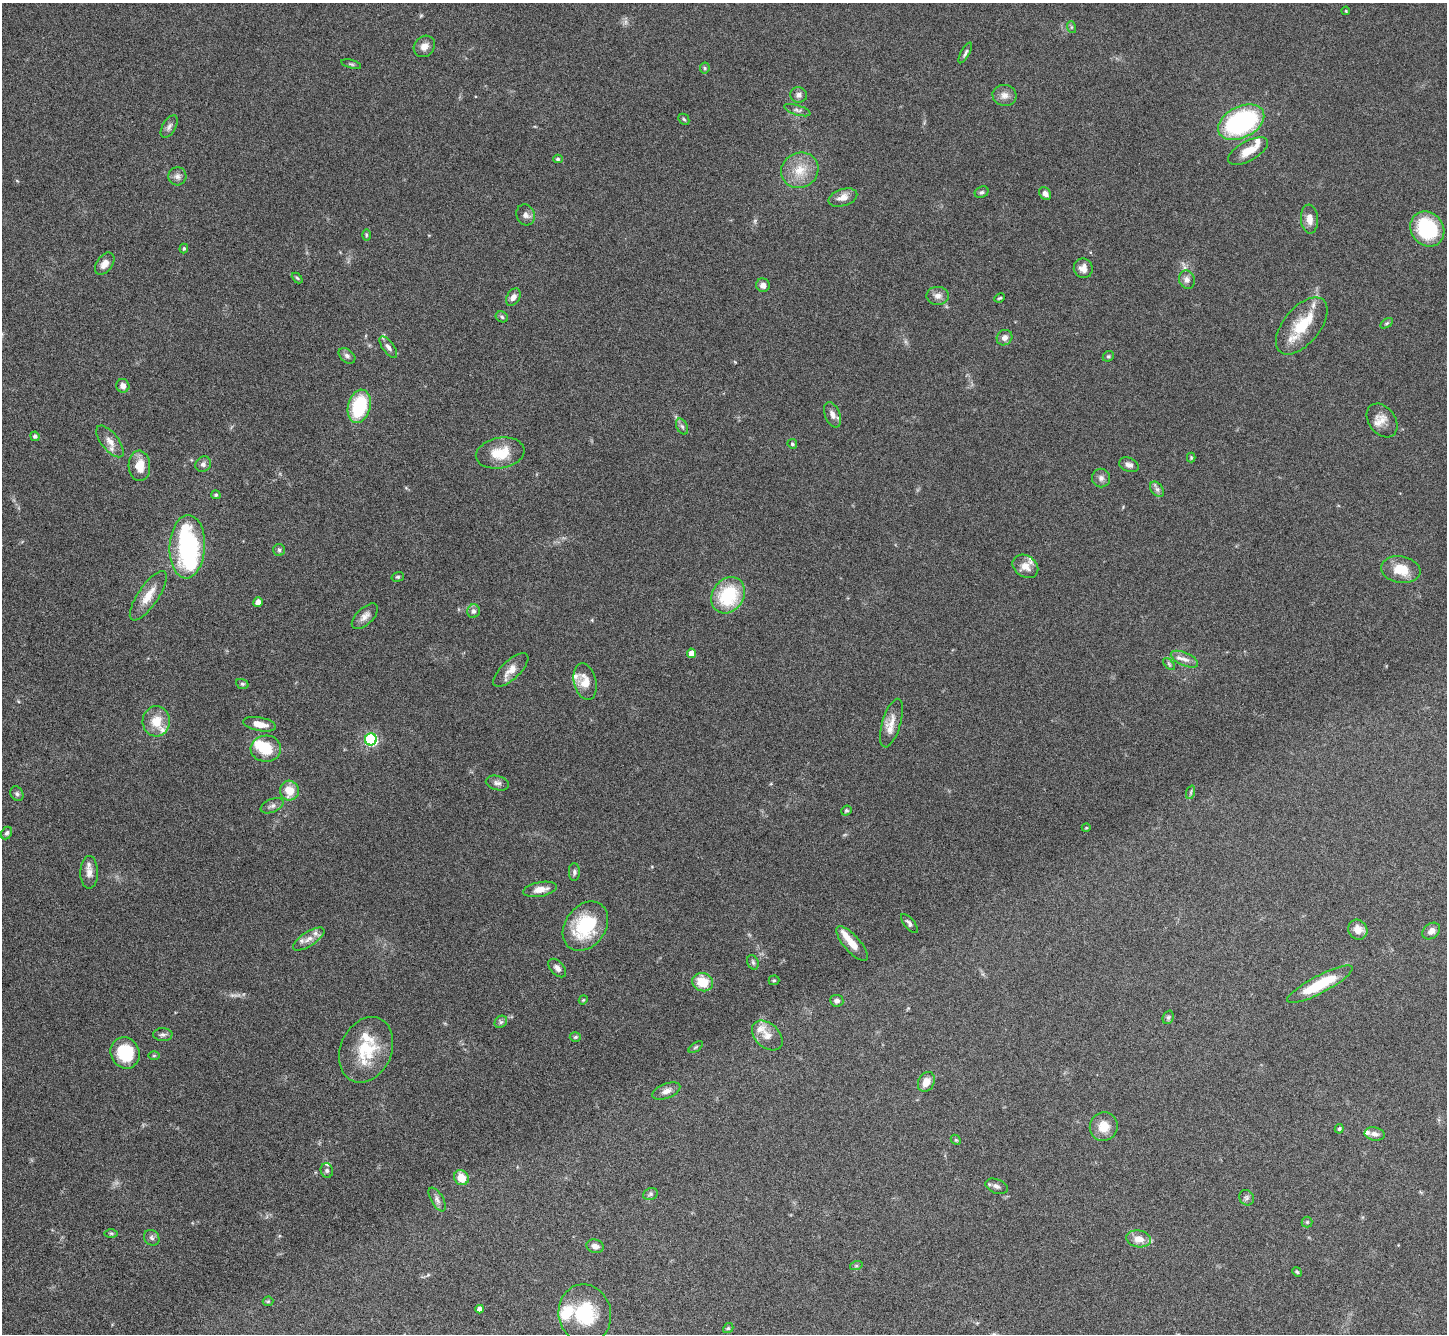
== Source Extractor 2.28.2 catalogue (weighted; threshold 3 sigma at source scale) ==
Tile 7 of 4 x 4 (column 3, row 2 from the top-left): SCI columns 2905-4349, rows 2966-4297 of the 5805 x 5795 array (HDU 1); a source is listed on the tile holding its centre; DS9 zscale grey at full resolution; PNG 1449 x 1336 px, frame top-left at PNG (2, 3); each listed source drawn as its Kron ellipse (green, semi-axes under 4 px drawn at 4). Nothing masked; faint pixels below the display range render black.
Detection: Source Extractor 2.28.2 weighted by HDU 2 'WHT'; one run over the whole footprint, this tile lists its part. Background 0.0645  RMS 0.003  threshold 0.0124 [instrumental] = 3 sigma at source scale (4.09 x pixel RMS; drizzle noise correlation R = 1.36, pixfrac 0.8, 0.05/0.05 arcsec/px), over >= 5 px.
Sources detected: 148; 2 too faint to see at this stretch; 2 inside a brighter object's white glare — neither listed nor drawn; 12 inside a brighter listed object's ellipse — not listed separately; the other 132 listed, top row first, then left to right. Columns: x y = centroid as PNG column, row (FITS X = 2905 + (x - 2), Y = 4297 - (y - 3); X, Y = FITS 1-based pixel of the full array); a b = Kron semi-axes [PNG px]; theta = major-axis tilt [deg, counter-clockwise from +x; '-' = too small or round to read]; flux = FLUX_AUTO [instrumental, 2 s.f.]
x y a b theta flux
1346 11 4 3 - 0.23
1071 27 6 4 -72 0.36
424 46 11 9 45 1.8
965 53 11 4 60 0.72
351 64 10 3 -15 0.47
705 68 5 5 - 0.39
799 95 8 7 - 1.2
1004 95 12 10 -14 1.8
797 110 13 5 -17 0.85
684 119 6 4 -45 0.37
1241 122 25 15 26 42
169 126 12 6 59 1.1
1248 151 22 9 29 4.3
558 159 5 4 - 0.41
800 170 19 17 28 6
177 176 9 9 - 1.2
982 192 7 5 26 0.61
1045 194 7 5 -52 1.3
843 198 15 8 17 2.3
526 215 11 9 -65 1.3
1309 219 14 8 -86 2.4
1427 229 18 16 -53 20
366 235 6 4 -90 0.36
184 248 5 4 - 0.32
105 264 13 7 54 2.2
1083 268 10 9 - 2
297 278 6 4 -44 0.37
1187 280 9 8 - 1.1
763 285 7 6 - 1.4
938 296 11 9 2 1.6
513 297 9 6 59 1.3
1000 298 5 3 - 0.37
502 317 6 5 - 0.49
1387 323 7 4 31 0.46
1302 326 34 18 50 10
1004 338 8 7 - 1.5
388 347 12 5 -53 1.2
347 356 9 6 -39 0.93
1108 356 6 5 - 0.4
123 386 7 6 - 1.4
359 406 17 11 74 16
832 415 13 7 -67 1.8
1382 420 18 13 -53 3.1
682 426 8 5 -62 0.67
35 436 5 4 - 0.77
110 441 19 8 -51 2.4
792 444 5 4 - 0.4
500 453 24 15 10 6.9
1191 458 5 4 - 0.3
203 464 8 7 - 0.98
1129 465 10 6 -22 1.1
139 466 15 11 -86 4.3
1101 478 9 9 - 1.2
1157 489 9 5 -53 0.92
216 495 4 4 - 0.42
187 547 32 17 87 38
279 550 6 6 - 0.53
1025 566 14 10 -34 2.7
1401 570 20 13 -9 5.9
398 577 6 4 18 0.43
728 595 19 15 55 16
148 596 29 10 56 4.6
258 602 5 5 - 2
474 611 7 6 - 1
365 616 16 8 44 1.8
691 653 4 4 - 2.7
1184 659 14 6 -23 1.8
1169 664 7 4 -46 0.46
511 670 22 9 43 2.9
585 682 18 11 -77 4.1
242 684 6 5 - 0.45
156 721 15 13 87 5.2
891 723 25 9 73 3.3
260 724 16 6 -11 3.4
371 739 6 6 - 37
266 749 15 13 3 7.1
497 783 12 7 -14 1.1
289 791 10 9 - 4.5
1191 792 7 4 72 0.47
17 794 7 6 - 0.66
272 806 12 6 23 1.1
846 811 5 5 - 0.41
1086 828 4 3 - 0.22
7 833 7 5 63 0.67
89 872 16 9 90 2.3
574 872 9 5 -90 0.69
540 889 17 7 11 2.9
909 923 11 5 -50 1
585 926 27 20 53 17
1358 930 10 9 - 2.7
1431 931 10 7 40 1.6
309 939 18 7 33 2.3
852 944 22 8 -49 3.4
753 962 7 5 -69 0.58
557 968 11 6 -48 1.2
774 980 5 5 - 0.36
703 982 10 9 - 6.5
1320 984 37 8 28 12
583 1000 4 3 - 0.27
837 1001 6 6 - 1.1
1168 1017 7 5 69 0.5
501 1022 7 5 44 0.63
163 1035 9 6 -1 0.85
767 1036 18 12 -42 2.9
575 1037 5 4 - 0.41
696 1047 8 4 35 0.44
366 1050 34 25 66 13
125 1053 16 14 -67 12
154 1056 6 4 1 0.3
926 1082 10 8 62 2.7
666 1091 15 7 21 1.6
1104 1127 14 14 - 4.1
1339 1129 5 4 - 0.45
1375 1134 10 6 -11 1.2
956 1140 6 4 -43 0.34
327 1170 7 6 - 0.62
461 1178 8 7 - 4.6
997 1186 11 7 -22 1.1
650 1194 7 5 22 0.64
1247 1198 8 7 - 0.77
437 1200 13 6 -60 1.2
1307 1222 5 5 - 0.39
111 1233 7 4 0 0.46
152 1238 8 7 - 0.85
1139 1239 12 8 -9 2.9
595 1246 9 6 -16 1.6
856 1266 6 4 18 0.41
1297 1272 5 4 - 0.36
268 1301 5 5 - 0.37
480 1309 4 4 - 1.4
585 1314 29 26 -77 14
728 1328 5 4 - 0.45